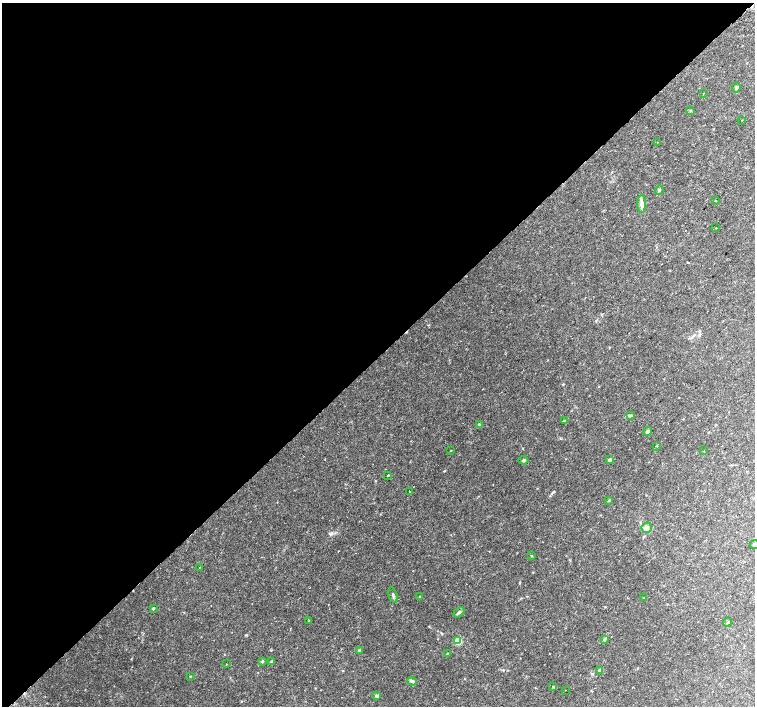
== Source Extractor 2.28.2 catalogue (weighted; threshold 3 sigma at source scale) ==
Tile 5 of 4 x 4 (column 1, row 2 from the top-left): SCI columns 30-1535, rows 3009-4416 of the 6089 x 6081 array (HDU 1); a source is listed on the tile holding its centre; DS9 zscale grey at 2 x 2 block average (1 PNG px = mean of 2 x 2 image px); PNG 757 x 708 px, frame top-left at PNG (2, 3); each listed source drawn as its Kron ellipse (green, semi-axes under 4 px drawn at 4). Shown black and unused: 50% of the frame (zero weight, under 2 of 3 exposures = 2% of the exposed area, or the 3 px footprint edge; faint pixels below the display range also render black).
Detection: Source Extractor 2.28.2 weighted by HDU 2 'WHT'; one run over the whole footprint, this tile lists its part. Background 0.0459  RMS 0.0044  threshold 0.0198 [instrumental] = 3 sigma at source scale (4.5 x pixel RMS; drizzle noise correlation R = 1.50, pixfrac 1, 0.0396/0.0396 arcsec/px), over >= 5 px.
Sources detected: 48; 3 cosmic-ray / hot-pixel residue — neither listed nor drawn; the other 45 listed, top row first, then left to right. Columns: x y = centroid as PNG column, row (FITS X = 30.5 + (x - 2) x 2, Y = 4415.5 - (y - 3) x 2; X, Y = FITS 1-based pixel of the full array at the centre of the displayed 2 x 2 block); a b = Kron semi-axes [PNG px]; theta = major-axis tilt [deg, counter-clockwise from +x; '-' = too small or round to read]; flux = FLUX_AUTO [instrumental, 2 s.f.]
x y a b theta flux
736 88 5 3 - 1.9
703 93 2 2 - 0.58
690 110 3 3 - 0.68
742 120 2 2 - 0.73
657 142 2 2 - 0.4
659 190 4 3 - 1.3
715 201 2 2 - 0.89
642 204 9 4 -90 3.5
716 228 2 2 - 0.91
630 415 4 2 - 0.95
564 421 3 2 - 0.75
479 425 3 3 - 1.6
648 432 4 4 - 1.6
657 446 2 2 - 0.45
451 451 2 2 - 0.56
704 451 2 2 - 0.4
523 460 5 4 - 1.8
609 460 4 3 - 1.4
388 475 2 2 - 0.55
409 491 2 2 - 0.74
609 500 3 2 - 0.66
647 528 5 5 - 3.1
754 545 4 4 - 2
532 556 3 2 - 0.5
199 567 2 2 - 0.81
393 595 8 3 -73 1.8
420 596 2 2 - 1.5
644 598 3 2 - 0.95
153 608 3 3 - 0.9
459 612 6 3 41 2.5
309 621 3 2 - 0.56
727 623 4 2 - 0.82
604 639 4 3 - 1.2
458 641 3 3 - 18
359 651 3 3 - 1.1
447 654 3 3 - 0.62
262 661 4 3 - 1.1
271 662 3 3 - 1
227 664 2 2 - 0.42
600 670 4 3 - 1.3
190 676 3 2 - 0.47
412 681 5 4 - 1.5
553 686 2 2 - 0.44
565 690 2 2 - 0.32
377 696 4 4 - 1.6
Isophote crosses this tile's border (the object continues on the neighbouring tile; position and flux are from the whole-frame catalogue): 1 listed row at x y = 754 545
Diffuse or blended objects may show on this block-average render without a row.